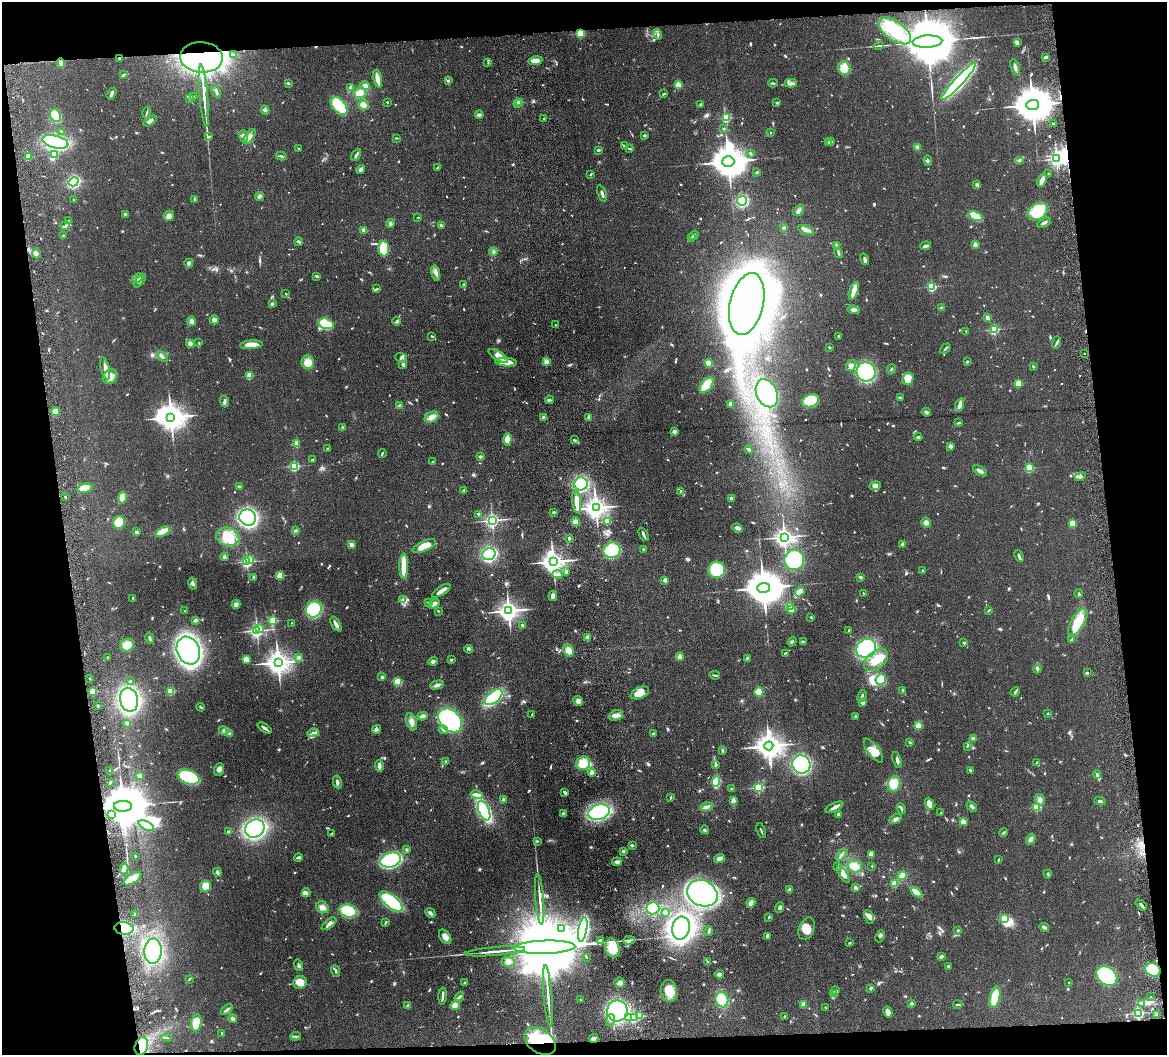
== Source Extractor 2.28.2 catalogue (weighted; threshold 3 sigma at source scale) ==
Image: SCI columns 58-4714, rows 245-4454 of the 4773 x 4594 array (HDU 1 of 3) = the unmasked area's bounding box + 8 px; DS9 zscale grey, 4 x 4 block average (1 PNG px = mean of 4 x 4 image px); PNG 1169 x 1057 px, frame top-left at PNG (2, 2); each listed source drawn as its Kron ellipse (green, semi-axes under 4 px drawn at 4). Shown black and unused: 15% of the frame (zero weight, under 4 of 8 exposures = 3% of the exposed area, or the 3 px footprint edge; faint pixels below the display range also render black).
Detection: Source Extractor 2.28.2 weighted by HDU 2 'WHT'. Background 0.0807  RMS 0.0046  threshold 0.0188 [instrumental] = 3 sigma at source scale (4.09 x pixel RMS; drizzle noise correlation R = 1.36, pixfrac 0.8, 0.05/0.05 arcsec/px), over >= 5 px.
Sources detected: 1021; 14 too faint to see at this stretch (4 x 4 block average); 17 inside a brighter object's white glare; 2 cosmic-ray / hot-pixel residue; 1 long thin detection or spike segment (spike, bleed or trail) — neither listed nor drawn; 14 coinciding with a brighter row at this scale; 39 inside a brighter listed object's ellipse — not listed separately; of the other 934, all 500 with FLUX_AUTO >= 2.39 (the completeness limit of this list) listed and drawn (434 fainter detections not listed), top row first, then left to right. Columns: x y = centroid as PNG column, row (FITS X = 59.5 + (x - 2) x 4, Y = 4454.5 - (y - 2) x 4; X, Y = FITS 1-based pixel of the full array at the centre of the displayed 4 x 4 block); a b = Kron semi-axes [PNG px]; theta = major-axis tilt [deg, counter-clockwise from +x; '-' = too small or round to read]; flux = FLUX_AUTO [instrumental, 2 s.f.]
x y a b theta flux
895 31 18 9 -36 140
580 33 2 2 - 160
658 34 5 3 - 5.3
927 42 15 6 3 37000
1018 42 4 2 - 3.5
878 46 5 2 - 2.9
233 55 4 2 - 3.9
201 57 21 15 -3 2000
1045 57 3 2 - 4.1
120 58 3 2 - 4.7
535 61 7 4 9 16
488 62 4 2 - 2.5
61 63 5 3 - 7.6
1015 67 8 3 -72 7.8
844 68 7 6 - 45
123 75 3 2 - 3.5
378 79 9 3 -76 36
448 81 2 2 - 4.1
959 81 25 4 47 530
288 83 3 2 - 3.8
773 83 4 2 - 3.5
791 83 6 3 0 7.4
365 85 5 4 - 13
678 85 2 2 - 100
350 87 3 2 - 6.5
216 92 6 3 -60 6.2
360 93 6 5 - 23
111 94 6 3 58 8.4
663 94 3 2 - 2.9
204 96 31 2 -85 32
193 97 4 2 - 3.5
190 98 4 2 - 2.6
387 102 2 2 - 2.7
520 102 2 2 - 84
517 103 2 2 - 39
777 103 2 2 - 3.4
364 105 5 4 - 25
701 105 2 2 - 15
1033 105 6 5 - 10000
339 106 11 6 -50 170
265 110 4 2 - 7.9
147 113 6 2 73 4.2
479 115 4 4 - 5.1
55 116 7 5 -62 77
726 118 2 2 - 180
544 119 2 2 - 3
150 121 7 2 32 8.3
1053 124 2 2 - 2.6
724 129 2 2 - 4.9
61 131 3 2 - 3.3
771 132 2 2 - 5.3
645 135 2 2 - 15
244 136 6 4 -71 11
209 137 4 2 - 4.3
250 137 9 3 56 14
396 138 4 2 - 2.6
55 142 13 6 -14 340
829 142 3 2 - 3.1
831 142 3 2 - 2.7
624 146 4 2 - 3.4
917 147 3 3 - 4
299 149 2 2 - 3.1
629 149 4 2 - 3.8
598 150 3 2 - 3.8
54 154 2 2 - 110
751 154 3 2 - 3.8
356 155 6 2 57 6.3
281 156 5 2 - 4
28 157 4 3 - 8.1
1056 159 2 2 - 920
1019 160 4 2 - 3.6
928 161 5 3 - 4.4
728 162 6 5 - 8300
438 168 4 2 - 4.3
361 169 5 3 - 9.5
757 172 3 2 - 5.2
590 174 3 2 - 2.6
1048 174 2 2 - 2.6
1042 180 7 3 68 18
74 182 5 4 - 280
977 184 3 3 - 4.7
602 193 9 2 -69 7.5
259 197 4 3 - 5.5
195 199 2 2 - 18
74 200 3 2 - 3.9
742 201 5 4 - 130
798 210 6 4 52 7.9
1038 211 11 8 36 110
125 214 3 2 - 5.4
169 216 5 5 - 12
975 216 7 3 -24 91
418 217 2 2 - 4
69 221 2 2 - 2.7
390 223 4 3 - 4.7
1044 223 7 2 30 5.8
441 225 3 2 - 2.9
65 226 5 3 - 5.4
784 228 3 3 - 5.1
364 230 2 2 - 59
806 230 8 3 -22 10
694 235 5 2 - 3.3
63 236 3 2 - 3.6
692 237 2 2 - 6.1
299 242 4 2 - 6.5
836 245 3 2 - 3
975 245 2 2 - 48
926 246 5 2 - 9.2
384 248 8 5 -84 120
493 252 4 2 - 3.6
36 253 5 4 - 8.3
838 253 5 2 - 6.2
865 259 6 3 -70 7
189 263 4 4 - 11
436 273 7 3 -76 9.7
317 276 3 2 - 5.2
138 278 6 3 26 8.4
140 281 7 2 46 5.2
463 284 3 2 - 2.7
932 287 2 2 - 270
377 289 4 2 - 2.7
854 291 9 4 70 24
286 294 3 2 - 2.5
272 304 3 2 - 6.2
747 304 31 16 77 3300
941 308 3 3 - 3.5
854 310 6 4 -7 7.7
987 318 3 2 - 15
214 320 4 4 - 9.9
191 321 5 4 - 8.4
397 321 4 3 - 5.4
326 324 8 5 -15 250
556 325 3 2 - 2.7
994 330 2 2 - 260
966 331 2 2 - 2.5
432 336 2 2 - 2.7
839 336 3 2 - 3.5
1057 342 6 2 71 5.6
199 343 2 2 - 2.4
190 344 4 3 - 10
251 345 11 4 4 48
829 347 4 2 - 2.8
945 349 6 2 44 3.5
1084 353 2 2 - 4
498 356 11 4 -31 23
163 357 6 3 -42 6.2
401 358 6 4 -23 8.2
546 361 4 4 - 11
967 361 3 2 - 3.3
308 362 7 6 - 27
506 362 11 3 -3 51
709 363 4 3 - 19
403 364 4 3 - 5.4
851 366 5 5 - 13
1033 367 2 2 - 8.3
105 368 11 4 -77 16
891 369 5 2 - 2.9
866 372 10 9 - 270
249 376 2 2 - 110
110 377 8 6 46 20
908 379 6 5 - 40
1018 383 2 2 - 120
706 385 9 5 50 57
767 393 15 10 -65 360
900 397 3 2 - 3
549 400 4 2 - 4.7
224 401 6 3 -72 6.4
811 401 9 6 22 81
731 404 3 2 - 17
960 405 7 3 73 13
399 406 3 2 - 2.6
55 412 4 4 - 22
926 412 5 3 - 5.1
171 417 4 3 - 4200
432 417 7 5 25 19
543 417 3 3 - 4
589 417 2 2 - 27
958 423 4 2 - 4
343 428 2 2 - 19
674 431 2 2 - 46
918 437 4 2 - 4.4
507 439 6 3 82 29
574 440 3 2 - 2.9
296 443 3 2 - 3.1
950 446 2 2 - 38
328 448 3 2 - 3
749 449 4 3 - 6
382 453 4 2 - 2.7
480 457 4 3 - 3.5
313 459 3 2 - 2.4
433 462 2 2 - 8.7
294 466 2 2 - 270
1029 468 2 2 - 190
980 471 8 3 -32 8.4
1080 477 5 3 - 8.4
581 484 6 6 - 260
875 486 6 4 8 9
239 487 4 3 - 4.2
85 488 8 4 12 36
463 491 3 2 - 2.8
680 491 2 2 - 4.3
65 497 2 2 - 2.5
122 498 5 4 - 43
731 498 3 3 - 6.1
577 502 12 4 -83 38
596 508 3 3 - 2700
553 512 3 3 - 2.6
479 514 3 2 - 4.4
248 518 9 7 -39 470
492 520 2 2 - 860
607 521 2 2 - 100
119 522 6 6 - 110
575 522 5 3 - 7
926 523 5 4 - 9.4
1073 523 4 3 - 17
738 528 5 3 - 10
295 531 3 2 - 2.5
137 532 4 3 - 4.7
163 532 7 3 29 44
643 534 7 2 -65 7.6
228 537 12 9 -13 64
784 537 3 3 - 1800
569 538 2 2 - 17
902 544 4 3 - 3.6
351 545 4 3 - 13
424 546 12 5 24 38
643 549 2 2 - 9.9
612 550 8 7 - 120
489 554 6 6 - 330
1019 556 6 3 -65 5.8
224 557 4 3 - 4.7
249 559 2 2 - 49
794 560 10 9 - 260
247 562 2 2 - 580
553 562 4 3 - 2700
404 566 12 3 89 53
717 570 8 8 - 94
923 570 3 3 - 3
566 572 4 2 - 4.2
558 574 5 2 - 6.8
280 575 2 2 - 150
860 577 3 2 - 6.5
253 578 4 2 - 3.6
665 580 2 2 - 34
193 584 6 3 -76 6.9
763 588 6 5 - 10000
441 591 10 3 34 16
800 592 5 4 - 23
863 594 3 2 - 2.6
1079 594 4 3 - 3.6
553 596 5 4 - 12
133 598 4 2 - 3
403 599 2 2 - 2.6
429 603 4 3 - 3.9
236 604 4 4 - 7.8
434 604 6 4 36 11
791 607 3 2 - 56
791 609 2 2 - 130
314 610 8 7 - 200
989 610 4 2 - 2.8
185 611 2 2 - 3.1
438 611 2 2 - 3.6
508 611 4 3 - 2300
811 617 3 2 - 2.6
195 620 3 2 - 7.8
273 621 2 2 - 160
1078 622 15 6 58 57
291 623 2 2 - 3
336 624 8 3 -59 11
522 625 2 2 - 5.3
259 628 3 2 - 28
849 630 3 2 - 3
257 631 2 2 - 910
588 637 4 2 - 3.6
150 638 6 2 -75 6.3
1071 640 3 2 - 2.5
792 642 5 2 - 3.9
803 642 4 2 - 3.3
964 643 2 2 - 15
127 645 7 6 - 36
866 648 10 9 - 320
469 649 4 2 - 3
568 650 6 5 - 18
188 651 14 11 -68 930
785 653 2 2 - 3.6
107 657 2 2 - 3
299 657 2 2 - 24
680 657 2 2 - 70
747 658 3 2 - 4.4
246 660 4 4 - 23
451 660 3 2 - 3.3
876 660 13 8 38 42
433 661 5 3 - 6.9
278 662 4 3 - 3100
1037 669 4 2 - 9.8
1087 673 3 3 - 3.1
715 675 5 2 - 4
382 677 3 2 - 2.7
90 679 2 2 - 2.5
881 679 5 5 - 54
130 681 3 2 - 3
398 682 4 4 - 45
437 685 7 3 14 9.2
903 690 4 2 - 5.8
93 691 2 2 - 110
170 691 2 2 - 170
759 692 5 4 - 35
1015 692 5 2 - 4.5
640 693 10 5 25 27
862 696 6 2 67 5.3
493 697 10 5 40 270
129 700 12 9 -77 450
578 701 5 4 - 9
863 703 2 2 - 14
98 706 2 2 - 14
201 707 4 2 - 3.1
532 714 2 2 - 2.5
1047 714 3 2 - 2.4
616 715 7 5 18 15
422 716 5 3 - 8.2
856 717 4 3 - 4.6
450 720 14 10 -47 370
411 722 9 5 -71 13
127 723 3 3 - 2.8
918 726 2 2 - 96
265 728 8 2 -36 8.9
377 729 4 4 - 5.8
223 730 4 2 - 3.5
443 730 4 2 - 4.9
313 733 6 3 9 6.1
653 733 3 2 - 3.5
230 734 4 2 - 8.6
973 738 4 2 - 5.6
910 742 3 2 - 2.6
769 746 4 4 - 3900
967 746 3 2 - 3.4
722 750 4 2 - 3.7
873 751 14 5 -53 32
897 760 8 2 -74 8.6
445 761 2 2 - 2.9
583 763 7 6 - 59
1037 763 4 2 - 2.6
715 764 3 2 - 6
801 764 9 9 - 290
379 766 6 3 -88 8.6
219 769 6 4 71 10
970 770 4 2 - 3.2
110 771 2 2 - 2.8
592 772 4 3 - 11
1097 775 4 3 - 5.2
139 776 4 3 - 8.1
189 777 11 6 -22 160
110 782 2 2 - 4.3
337 782 6 3 -80 7.3
716 782 5 3 - 97
894 784 8 6 75 40
758 787 2 2 - 320
732 789 3 2 - 4.1
565 793 3 2 - 9.9
476 795 6 3 -14 17
671 797 4 2 - 3.7
503 800 2 2 - 37
1040 800 6 5 - 10
733 801 4 3 - 8.8
1100 801 5 2 - 4.5
930 804 6 3 -65 31
123 806 9 5 1 20000
972 806 6 3 -37 6.4
707 807 6 3 11 7.2
834 807 9 3 25 9.7
1037 807 2 2 - 160
901 808 5 2 - 4.6
484 811 10 5 -68 320
599 812 11 7 17 330
941 813 3 2 - 2.6
111 814 2 2 - 6.5
563 814 4 2 - 6.9
838 814 2 2 - 23
896 819 6 2 27 6.1
963 822 2 2 - 60
146 826 8 3 -26 16
255 828 10 8 33 490
704 830 4 2 - 3.7
761 830 8 2 -71 3.6
228 832 4 2 - 3.9
1004 832 4 2 - 3.6
332 834 4 2 - 4.7
1031 839 6 4 57 8.3
537 841 3 2 - 3.2
632 845 4 2 - 3
406 849 3 3 - 3
623 851 3 2 - 2.6
872 854 4 3 - 15
841 855 7 2 53 6
135 856 2 2 - 9.7
298 857 4 2 - 5.9
719 859 5 3 - 11
391 860 10 7 18 500
998 860 3 2 - 2.6
617 862 5 3 - 7.5
855 866 7 6 - 30
872 866 2 2 - 3.5
838 867 3 2 - 2.5
124 869 5 3 - 17
217 872 4 3 - 6
843 874 9 4 -57 17
1048 874 4 2 - 3.1
902 876 5 3 - 23
132 879 10 4 34 31
894 883 2 2 - 110
206 886 6 5 - 28
855 888 3 3 - 7
789 890 2 2 - 41
916 892 7 3 -34 24
306 893 4 3 - 8.8
702 893 16 12 -26 720
540 899 26 2 -85 21
391 901 14 6 -40 300
751 903 5 3 - 13
1141 905 6 3 -42 6.7
322 907 6 5 - 12
779 907 5 3 - 5.3
653 908 6 6 - 97
348 911 8 6 -15 130
665 912 2 2 - 19
430 913 6 3 -43 6.2
135 914 2 2 - 17
769 917 2 2 - 11
869 917 7 4 -64 12
1004 919 2 2 - 100
386 922 4 2 - 3.6
329 924 9 3 38 11
1044 927 5 3 - 6.6
124 928 9 6 -8 160
561 928 3 2 - 2.9
681 928 11 9 76 950
583 929 12 4 80 480
807 929 12 7 68 33
958 930 3 3 - 2.5
709 931 5 2 - 4
767 936 3 2 - 6.7
880 936 6 2 67 5.3
445 937 8 5 -54 16
600 940 3 2 - 7
629 940 6 3 5 6.3
850 943 3 2 - 3
545 947 30 6 2 99000
612 948 9 7 -76 65
153 951 12 8 88 240
495 951 30 2 5 27
941 956 4 2 - 6.1
586 957 3 2 - 2.4
508 962 7 5 -2 12
708 962 3 2 - 3
299 965 6 3 -74 4.9
948 966 2 2 - 5
1153 970 8 6 -24 120
336 971 6 2 -68 4.7
719 974 5 4 - 4.9
1107 976 12 8 -42 310
189 979 3 2 - 3.3
300 982 7 6 - 36
1069 982 2 2 - 4.5
464 983 2 2 - 4.7
620 983 5 5 - 8.7
870 988 2 2 - 20
669 991 11 8 -85 46
835 991 3 2 - 3
834 994 3 2 - 4.5
443 996 8 2 87 8
548 996 31 2 -85 26
1151 996 2 2 - 2.7
459 997 5 2 - 4.4
995 997 11 5 77 63
580 999 2 2 - 2.4
722 1000 8 6 -73 68
911 1003 3 3 - 3.4
803 1004 3 3 - 9.8
1141 1004 3 2 - 2.9
958 1005 5 2 - 3.5
408 1006 2 2 - 28
455 1006 5 4 - 25
826 1008 3 2 - 3.2
227 1010 7 2 37 7.9
617 1011 10 10 - 500
888 1012 6 3 -64 19
1138 1013 2 2 - 490
1156 1015 2 2 - 4.5
640 1016 2 2 - 85
785 1016 2 2 - 2.5
634 1017 2 2 - 270
628 1018 3 2 - 4.5
232 1019 4 4 - 5.9
610 1020 6 3 77 6.6
196 1023 8 5 81 72
222 1033 4 2 - 3.3
295 1036 5 2 - 3.9
167 1038 5 2 - 3.4
593 1038 5 3 - 12
540 1041 17 11 -34 160
141 1046 9 6 72 100
Overlapping masked pixels (flux is a lower limit): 8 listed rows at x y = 580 33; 201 57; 120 58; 123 806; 124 928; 1153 970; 540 1041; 141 1046
Diffuse or blended objects may show on this block-average render without a row.